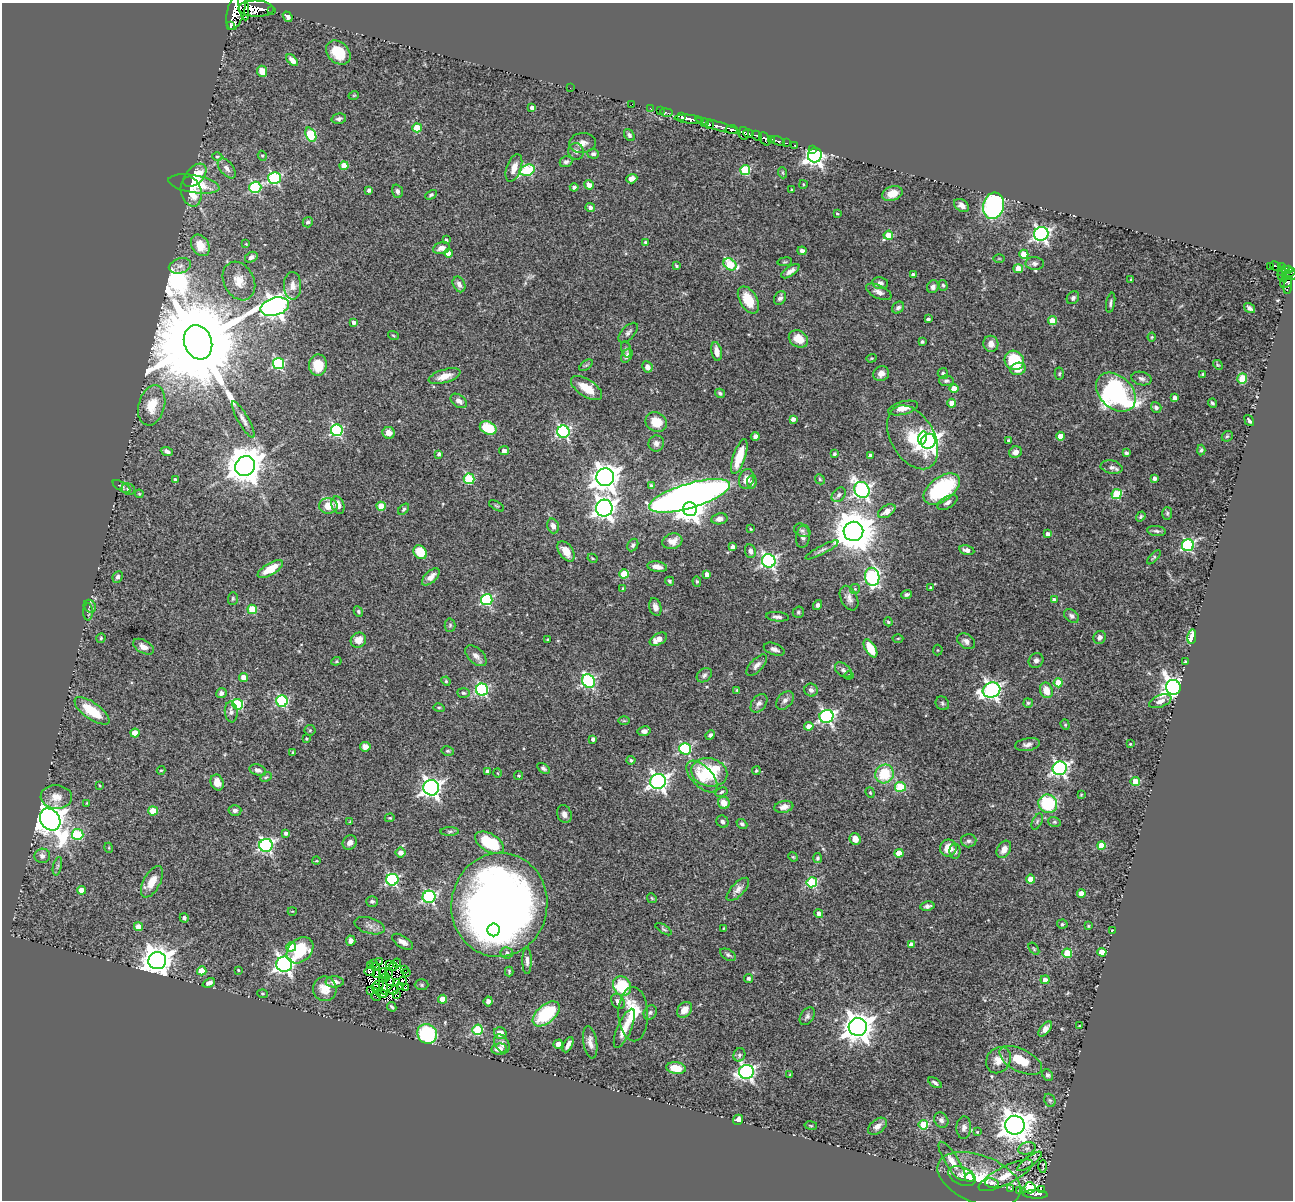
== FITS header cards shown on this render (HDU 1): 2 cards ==
NAXIS1  =                 1291
NAXIS2  =                 1198

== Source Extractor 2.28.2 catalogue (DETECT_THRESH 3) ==
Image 1291 x 1198 px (HDU 1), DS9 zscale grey, 1 PNG px = 1 image px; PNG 1295 x 1202 px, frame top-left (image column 1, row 1198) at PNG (2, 3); each listed source drawn as its Kron ellipse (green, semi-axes under 4 px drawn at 4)
Background 0.534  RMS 0.023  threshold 0.0681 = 3 sigma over >= 5 px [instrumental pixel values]
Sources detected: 505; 9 with non-positive FLUX_AUTO (blend fragments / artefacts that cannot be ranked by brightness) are neither listed nor drawn; the other 496 listed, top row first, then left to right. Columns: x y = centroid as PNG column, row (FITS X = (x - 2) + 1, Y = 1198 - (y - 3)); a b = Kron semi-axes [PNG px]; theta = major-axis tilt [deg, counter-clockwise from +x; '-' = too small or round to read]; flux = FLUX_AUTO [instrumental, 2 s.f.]
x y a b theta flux
244 7 14 5 -81 600
256 9 18 8 -1 1200
236 10 20 8 75 2300
271 11 3 2 - 26
288 17 5 4 - 4.9
231 25 4 3 - 220
338 52 14 10 -43 43
292 60 7 4 -46 10
262 71 5 5 - 19
570 88 2 2 - 44
354 95 5 3 - 1.3
632 104 2 2 - 11
532 107 4 4 - 5.8
650 108 3 2 - 11
660 111 2 2 - 9.3
666 113 6 3 -9 51
681 117 3 3 - 300
339 119 7 5 13 4
689 119 15 4 -5 750
705 122 4 3 - 42
709 125 3 2 - 96
718 126 23 4 -17 350
417 128 4 4 - 47
732 129 6 3 -4 200
743 133 6 5 - 280
748 134 5 3 - 160
311 135 7 5 -66 79
629 135 6 4 -53 3.4
757 136 6 3 -45 200
765 139 7 5 -55 230
771 139 3 2 - 25
778 141 7 3 -17 130
582 143 13 10 6 11
786 143 3 2 - 15
795 145 3 3 - 25
812 149 3 2 - 11
576 151 8 7 - 6.2
593 154 6 5 - 3.7
815 155 7 7 - 760
217 156 5 3 - 1.6
262 156 5 4 - 2
566 162 6 5 - 4.5
344 166 4 4 - 32
227 168 12 6 -51 8.4
514 168 14 7 70 14
527 170 8 5 16 120
745 170 5 5 - 93
783 173 5 3 - 1.6
195 175 14 8 46 34
275 178 6 6 - 190
632 179 6 4 21 7.2
194 184 26 9 -9 43
803 184 4 3 - 1.7
589 185 5 4 - 9.9
255 187 6 5 - 160
574 187 4 4 - 4.8
369 190 4 3 - 4.8
792 190 3 3 - 1.8
397 191 7 5 -72 4.2
191 192 15 10 -74 32
892 194 10 7 20 19
431 195 6 4 29 2.5
962 205 8 5 -34 9.3
993 206 13 10 75 260
590 207 5 4 - 6
837 213 3 2 - 1.7
308 222 5 5 - 3.1
1041 234 7 7 - 450
888 235 5 4 - 29
446 240 3 3 - 2.9
645 242 4 3 - 2.9
246 244 3 3 - 1.1
200 245 11 8 -59 25
441 248 8 6 12 10
802 251 4 4 - 6.2
448 253 4 4 - 13
1024 254 4 4 - 36
251 257 6 5 - 5.5
999 258 5 3 - 1.3
785 262 7 3 8 1.9
1035 263 9 6 -1 5.5
730 264 7 5 -36 86
180 266 11 7 15 8.4
676 266 4 3 - 2.5
1270 266 3 2 - 4.7
1276 266 5 3 - 28
1281 267 3 3 - 43
1018 269 4 4 - 25
1289 269 4 3 - 67
1285 270 4 2 - 60
790 271 10 5 35 6.9
1281 272 4 3 - 30
1290 272 5 2 - 6.3
913 275 4 3 - 6.2
1282 276 6 3 -56 48
1290 276 8 3 7 51
1131 279 3 3 - 1.6
239 281 20 15 -62 25
1286 282 6 5 - 160
880 283 8 6 -10 4.7
459 284 8 6 -64 6.9
943 285 5 4 - 2.2
292 286 14 8 -89 13
1288 286 8 3 82 60
933 287 6 5 - 5.4
879 292 14 6 -25 8.4
780 298 7 5 57 5
1073 298 7 5 46 3.9
748 300 15 8 -59 36
1111 303 10 4 79 4
275 307 15 8 15 1200
898 307 6 5 - 5
1250 308 6 3 -34 4
928 319 4 3 - 3.4
1052 321 4 4 - 31
354 322 4 3 - 5.1
628 333 12 6 45 5.6
393 335 5 3 - 1.6
1152 337 4 4 - 1.7
798 339 10 8 -32 23
198 342 17 14 -70 54000
922 342 3 3 - 2.9
991 344 8 7 - 10
626 349 8 4 -76 2.9
717 352 9 5 -78 12
627 356 7 5 62 5.2
871 358 5 4 - 1.7
1014 360 10 9 - 72
279 363 5 5 - 150
318 365 10 9 - 30
586 365 8 4 36 2.6
1218 365 5 4 - 1.6
647 367 6 5 - 9.5
1018 369 7 6 - 14
943 373 5 5 - 2.8
881 374 8 7 - 9
1059 374 6 4 87 2.1
1203 374 3 3 - 2.2
444 376 16 6 17 16
1141 378 10 6 -14 5.9
1242 379 5 5 - 33
946 381 7 5 -2 3.5
587 388 18 8 -33 28
954 389 4 4 - 28
1116 392 22 16 -43 400
720 393 5 4 - 3
1175 398 4 4 - 7.9
459 401 9 6 -36 6.9
952 403 4 4 - 16
1212 403 4 3 - 2.6
152 405 20 13 75 34
1156 407 6 5 - 5.3
903 408 15 6 14 15
243 419 21 5 -60 9.2
793 419 4 4 - 6.6
1249 421 6 3 -52 2.9
656 422 11 9 -31 29
488 428 8 6 -25 48
337 430 6 6 - 210
563 432 6 6 - 290
389 433 6 6 - 11
755 436 4 4 - 4.9
1060 436 4 4 - 19
1227 436 6 5 - 2.1
913 437 35 21 -60 82
923 438 7 4 76 50
928 441 8 7 - 900
1008 441 3 3 - 3.3
656 443 8 7 - 5.7
1201 450 5 4 - 2.5
167 451 6 4 -21 5.6
504 451 5 4 - 6.9
1015 452 6 5 - 9.5
1126 453 4 3 - 4
439 454 4 3 - 4.1
834 454 3 3 - 2.9
870 455 4 3 - 3.5
739 457 18 6 72 39
245 466 10 9 - 3900
1111 467 11 6 -11 6.7
605 477 9 9 - 1800
1154 478 4 4 - 5.4
469 479 5 5 - 99
746 479 10 7 74 12
820 479 5 4 - 2.2
175 480 4 3 - 5.6
752 482 7 5 80 4.1
122 486 10 4 -33 3
651 486 4 4 - 3.3
128 489 7 5 -24 3.8
942 489 21 12 37 160
862 490 8 7 - 460
139 494 4 3 - 1.6
1117 494 5 5 - 93
839 495 8 6 49 4.7
689 496 42 12 16 1900
947 502 11 5 30 6.1
338 505 9 6 -70 14
328 506 9 7 1 23
381 506 4 4 - 34
496 506 8 4 -30 1.9
604 508 8 8 - 980
404 509 6 4 46 2.4
690 509 7 6 - 1300
887 511 10 5 32 13
1167 513 6 5 - 2.4
1141 516 5 4 - 2.3
719 519 8 5 10 6.5
553 526 7 5 -74 7.7
751 529 3 3 - 1.5
802 530 9 6 -27 4
853 531 10 9 - 5500
1156 531 9 5 -7 4.2
1048 534 4 4 - 8.7
803 537 11 7 83 5.4
672 541 10 7 17 13
633 545 7 5 62 3.7
1188 545 6 6 - 210
733 547 4 3 - 5.8
822 550 18 4 28 5.7
967 550 8 4 -13 8.8
566 551 11 6 -55 19
750 551 7 5 -81 4.8
420 552 7 6 - 39
1154 557 9 3 47 2.3
592 558 5 3 - 1.6
769 561 7 6 - 370
657 567 10 5 -10 10
270 569 14 6 30 35
624 574 5 4 - 49
707 574 4 4 - 9.5
118 577 6 5 - 3.9
431 577 11 5 43 12
872 577 9 7 -80 220
670 581 4 4 - 2.8
697 581 5 4 - 2.4
930 587 3 2 - 1.3
623 588 3 3 - 2
855 589 5 5 - 2
907 594 5 3 - 3.3
233 598 6 5 - 2.4
849 598 13 8 -64 9.3
487 600 6 5 - 170
1054 600 4 4 - 7.3
817 605 5 4 - 4.1
90 606 7 5 -50 4.1
655 607 9 6 -73 8.3
252 609 5 4 - 54
358 611 5 4 - 2.5
88 612 8 5 89 3.1
798 612 5 5 - 2.5
1072 616 8 6 -39 4.6
777 617 11 4 -6 5.5
888 622 4 4 - 2.1
450 625 7 5 88 2.9
1100 637 7 6 - 5.7
1192 637 7 4 80 25
101 638 5 4 - 1.9
898 638 5 3 - 1.5
548 639 3 2 - 1.4
658 639 9 5 29 20
358 640 8 7 - 16
966 641 10 6 -32 6.9
144 647 11 6 -28 9.9
870 648 10 5 -59 36
774 649 11 5 -20 6
938 650 5 5 - 1.7
476 656 13 7 -42 9
1036 660 8 7 - 5.6
336 661 5 4 - 1.9
1185 661 3 3 - 1.1
757 665 13 6 46 7.3
843 670 9 6 -39 5.6
704 675 8 6 41 4.1
849 675 4 4 - 1.6
244 677 4 4 - 17
446 681 5 4 - 1.8
588 681 7 6 - 280
1058 683 4 4 - 37
1173 687 7 7 - 1200
482 690 6 6 - 200
737 690 4 4 - 1.9
811 690 7 6 - 5.8
991 690 9 7 17 530
1046 690 8 6 -70 19
221 693 5 5 - 6.9
463 693 6 4 -5 2.7
785 700 11 7 50 6.8
282 701 6 5 - 160
1160 701 12 6 20 9.5
759 703 10 7 53 7.1
942 703 7 6 - 3.2
1028 703 5 4 - 2.5
238 704 5 5 - 120
439 708 6 4 -15 1.9
92 711 20 8 -35 47
231 712 10 6 -85 7.2
826 716 7 6 - 350
624 721 6 4 -1 2
1065 725 5 4 - 2
809 726 5 4 - 13
310 730 5 5 - 2
644 731 6 5 - 7.1
135 733 4 4 - 32
710 735 5 4 - 4.3
306 739 3 2 - 1.3
593 739 4 3 - 4.5
1130 744 3 3 - 1.7
1027 745 12 6 10 6.7
365 747 5 5 - 9.4
685 749 6 5 - 170
448 751 6 5 - 2.8
293 752 3 2 - 1.6
631 760 4 4 - 2.8
543 768 7 4 -33 3.5
1060 768 7 6 - 450
161 770 4 4 - 1.5
258 770 8 5 -18 6.2
488 771 4 3 - 5.6
756 771 4 4 - 2.1
709 772 18 14 -12 93
497 773 5 3 - 1.4
884 774 9 9 - 55
519 776 4 4 - 1.7
266 777 6 4 26 2.1
702 777 20 10 -46 30
658 781 8 7 - 640
1135 782 5 4 - 52
217 783 8 6 -69 14
100 786 4 2 - 1.5
900 787 5 5 - 88
431 788 8 7 - 730
721 792 6 4 28 2.5
870 793 5 4 - 2.1
1081 795 3 3 - 1.4
56 797 16 11 -3 17
87 803 3 3 - 1.4
724 803 6 5 - 18
1048 804 9 9 - 91
784 807 9 6 10 10
235 810 6 5 - 5
153 811 4 4 - 39
564 814 9 7 -67 7.3
390 818 5 4 - 1.8
50 819 12 9 -55 2400
350 822 4 3 - 1.5
722 822 6 5 - 4.6
1037 822 9 4 65 3.3
1054 822 6 5 - 2.2
742 824 6 4 -41 3.5
450 831 9 4 1 3.2
286 833 4 3 - 4.3
78 834 5 5 - 97
855 839 6 5 - 15
969 841 8 6 -1 4.3
350 843 8 6 50 6.3
490 843 16 9 -29 81
266 845 6 6 - 340
1101 845 4 4 - 30
109 848 5 3 - 1.3
948 848 8 8 - 22
1004 849 9 6 59 11
955 851 8 5 89 3.9
401 853 5 5 - 11
899 853 4 4 - 23
42 856 8 7 - 5.9
793 857 5 4 - 1.6
818 858 5 4 - 2.7
316 861 4 2 - 1.3
57 866 9 4 76 3.1
1030 879 4 4 - 20
392 880 6 6 - 210
152 882 17 8 61 22
812 882 5 5 - 130
738 889 15 6 46 8.9
82 890 4 4 - 20
1081 893 4 4 - 11
429 897 6 6 - 250
652 898 5 4 - 1.7
372 901 6 5 - 3.4
499 905 52 48 81 1600
927 906 7 4 9 4.6
292 911 4 3 - 1.1
819 913 4 4 - 7.3
184 918 5 4 - 3.9
1062 924 5 4 - 1.9
370 926 15 8 -16 9.2
1088 926 4 3 - 1.4
138 927 4 4 - 15
724 928 3 3 - 1.2
664 929 9 4 -32 2.6
494 930 6 6 - 230
1112 930 2 2 - 1.1
351 941 5 4 - 6.5
402 942 12 5 -32 8.3
911 944 4 4 - 7.4
291 947 5 4 - 39
1034 949 7 3 -55 1.7
300 950 15 11 43 74
1102 952 4 4 - 32
507 953 6 5 - 4.6
1067 953 5 4 - 69
728 955 9 5 -29 3.5
157 961 9 8 - 2500
527 961 13 4 -90 6.1
379 962 3 2 - 4.1
397 963 4 2 - 0.77
284 964 8 7 - 610
374 964 2 2 - 0.74
389 964 3 2 - 1.4
371 966 3 2 - 1.8
393 966 4 3 - 2.6
376 967 4 2 - 1.8
404 969 3 2 - 2.2
238 970 3 3 - 1.6
202 971 4 4 - 36
369 972 5 4 - 3.4
406 972 2 2 - 1.1
509 972 5 3 - 2.2
388 973 4 2 - 1.7
377 974 4 2 - 3.7
383 974 5 2 - 1.8
386 978 2 2 - 0.74
748 978 4 4 - 3.4
1045 980 4 4 - 7.7
403 981 4 3 - 2.1
335 982 9 5 1 7.6
390 982 4 2 - 2.2
397 982 4 2 - 2.2
209 983 6 4 23 5.7
378 985 5 2 - 2.4
422 985 7 5 -1 2.7
383 986 9 3 -78 3.1
400 986 3 2 - 2.2
622 986 10 8 -55 72
375 988 3 3 - 0.77
405 988 4 2 - 4.6
325 989 12 12 - 22
370 990 3 2 - 120
394 990 5 3 - 3
263 994 5 3 - 1.4
382 994 5 4 - 5
397 995 4 3 - 0.48
376 997 5 2 - 2.8
443 999 4 4 - 30
488 1001 5 4 - 6.9
618 1001 8 6 -59 6.7
392 1007 5 3 - 2.6
684 1010 9 6 50 15
650 1013 8 6 57 3.4
546 1014 16 9 41 97
633 1014 27 15 -88 58
807 1016 10 6 58 4.8
1079 1026 3 2 - 1.1
858 1027 9 9 - 2300
624 1028 21 7 66 18
1045 1029 9 5 50 8.4
477 1030 5 5 - 110
500 1033 6 5 - 16
427 1034 10 9 - 160
590 1042 16 6 -81 10
502 1044 10 7 -60 7.3
558 1044 5 4 - 6
568 1045 8 3 62 6.3
499 1049 7 5 9 8.9
739 1055 7 5 65 3.8
998 1060 14 11 56 16
1021 1060 23 11 -26 31
676 1068 10 6 -9 26
746 1072 7 7 - 440
790 1075 3 2 - 1.3
1047 1075 6 5 - 3.8
935 1083 7 4 -33 3.9
1050 1100 7 5 -68 2.7
738 1120 5 4 - 8.7
941 1120 8 6 -53 5.4
811 1125 6 3 -9 1.6
923 1125 5 4 - 84
1015 1125 9 9 - 2500
877 1126 11 6 38 9.3
964 1127 11 7 87 6.9
977 1132 4 3 - 1.2
1027 1148 9 6 17 4
952 1161 23 6 -57 14
1030 1161 15 5 37 5.6
1043 1166 6 2 -88 1.6
1006 1175 30 9 27 25
962 1176 14 8 -23 9.7
970 1178 5 4 - 3.8
979 1179 44 23 -21 67
992 1183 7 4 -12 3.7
1011 1188 4 2 - 1.3
1030 1188 5 5 - 210
1041 1189 4 2 - 10
1020 1190 3 3 - 1.8
1035 1194 12 3 -2 160
At the frame edge (FLAGS 8, measured only in part): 3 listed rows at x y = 244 7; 236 10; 1290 276
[9 non-positive-flux detections neither listed nor drawn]